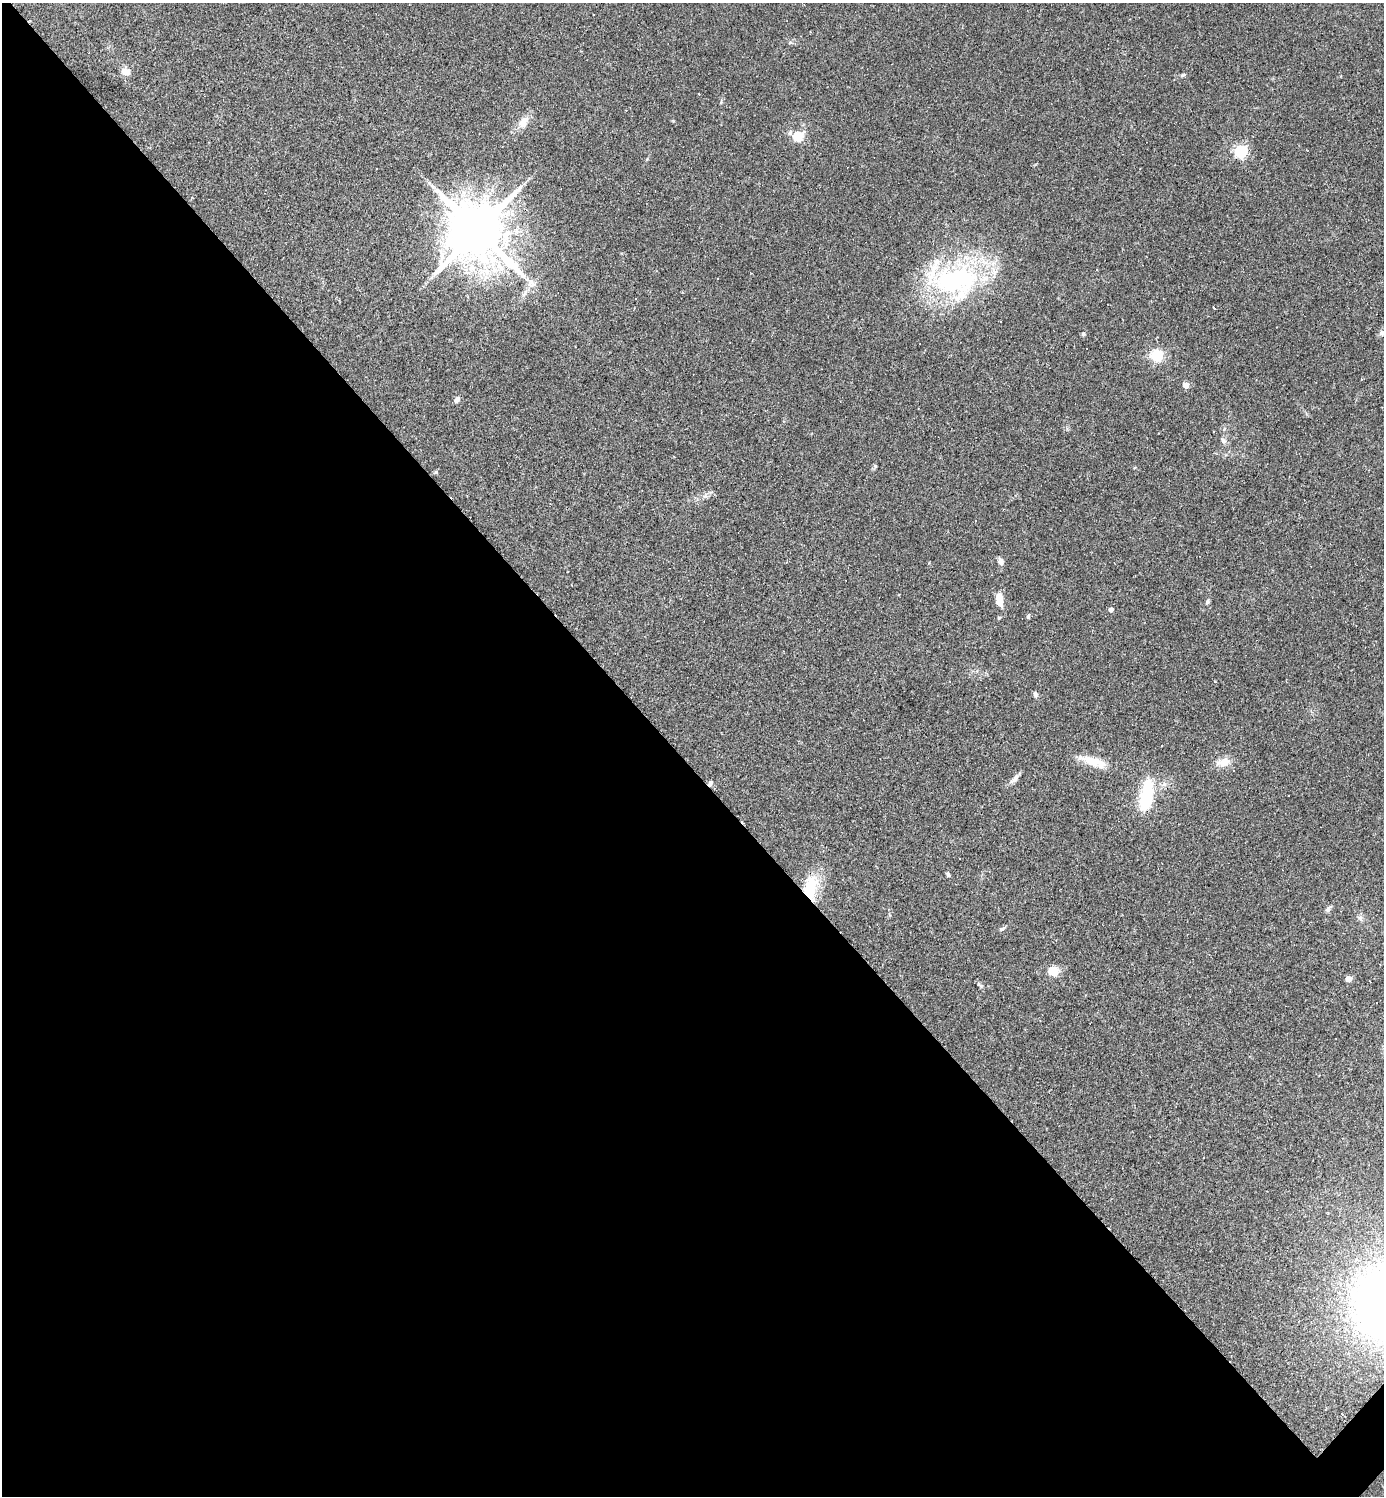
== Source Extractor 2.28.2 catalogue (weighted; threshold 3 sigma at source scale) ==
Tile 9 of 4 x 4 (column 1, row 3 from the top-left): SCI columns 295-1676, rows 1495-2988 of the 5976 x 5976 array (HDU 1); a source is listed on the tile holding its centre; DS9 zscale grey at full resolution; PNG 1386 x 1498 px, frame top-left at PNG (2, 3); no overlay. Shown black and unused: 49% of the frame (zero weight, under 2 of 3 exposures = <1% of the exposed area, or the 3 px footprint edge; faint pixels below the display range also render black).
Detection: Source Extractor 2.28.2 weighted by HDU 2 'WHT'; one run over the whole footprint, this tile lists its part. Background 0.0635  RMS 0.0069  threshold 0.0312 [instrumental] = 3 sigma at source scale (4.5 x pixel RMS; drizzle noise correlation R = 1.50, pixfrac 1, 0.05/0.05 arcsec/px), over >= 5 px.
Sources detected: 52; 1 inside a brighter object's white glare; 7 cosmic-ray / hot-pixel residue — not listed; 1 inside a brighter listed object's ellipse — not listed separately; the other 43 listed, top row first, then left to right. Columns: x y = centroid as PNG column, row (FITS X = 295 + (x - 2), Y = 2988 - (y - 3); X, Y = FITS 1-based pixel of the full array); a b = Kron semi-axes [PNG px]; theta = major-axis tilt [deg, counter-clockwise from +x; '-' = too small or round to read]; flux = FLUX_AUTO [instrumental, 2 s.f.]
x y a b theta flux
594 14 3 2 - 0.54
790 43 6 4 19 0.93
125 72 12 10 -22 4.9
1183 75 6 5 - 1.2
523 122 18 11 61 7.6
798 137 5 5 - 45
1240 151 6 5 - 110
477 231 17 15 -39 5800
957 281 62 44 8 120
531 283 12 11 - 5.4
1214 308 3 3 - 1.7
1382 333 8 7 - 2.2
1083 334 5 5 - 0.98
1156 355 17 17 - 13
1186 385 5 5 - 7.5
457 399 7 5 50 3.1
1214 431 3 3 - 1.2
1223 441 8 7 - 2.3
436 472 6 4 45 0.92
1001 561 9 7 -76 3
999 597 9 8 - 5.9
1207 602 6 5 - 1.2
1111 609 4 4 - 3.4
1028 616 7 4 68 1
999 618 5 4 - 0.77
950 681 3 3 - 0.61
1035 694 7 5 -74 1.7
1092 761 33 11 -20 14
1223 762 21 11 12 7.6
1233 771 3 3 - 0.67
1014 779 16 6 47 3.6
710 783 7 6 - 1.6
1146 795 38 13 79 37
948 875 7 4 -40 1.2
810 888 32 16 83 27
1328 909 11 5 53 1.8
1360 918 7 5 -47 1.7
1002 929 9 4 29 1.4
1053 971 10 10 - 9.9
1349 979 5 5 - 9.3
1369 981 3 2 - 0.64
980 985 12 4 -40 1.4
1085 995 3 3 - 0.64
Overlapping masked pixels (flux is a lower limit): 2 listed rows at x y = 477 231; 810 888
Unlisted compact peaks at least as high as the median listed source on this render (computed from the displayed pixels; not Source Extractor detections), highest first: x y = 875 466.